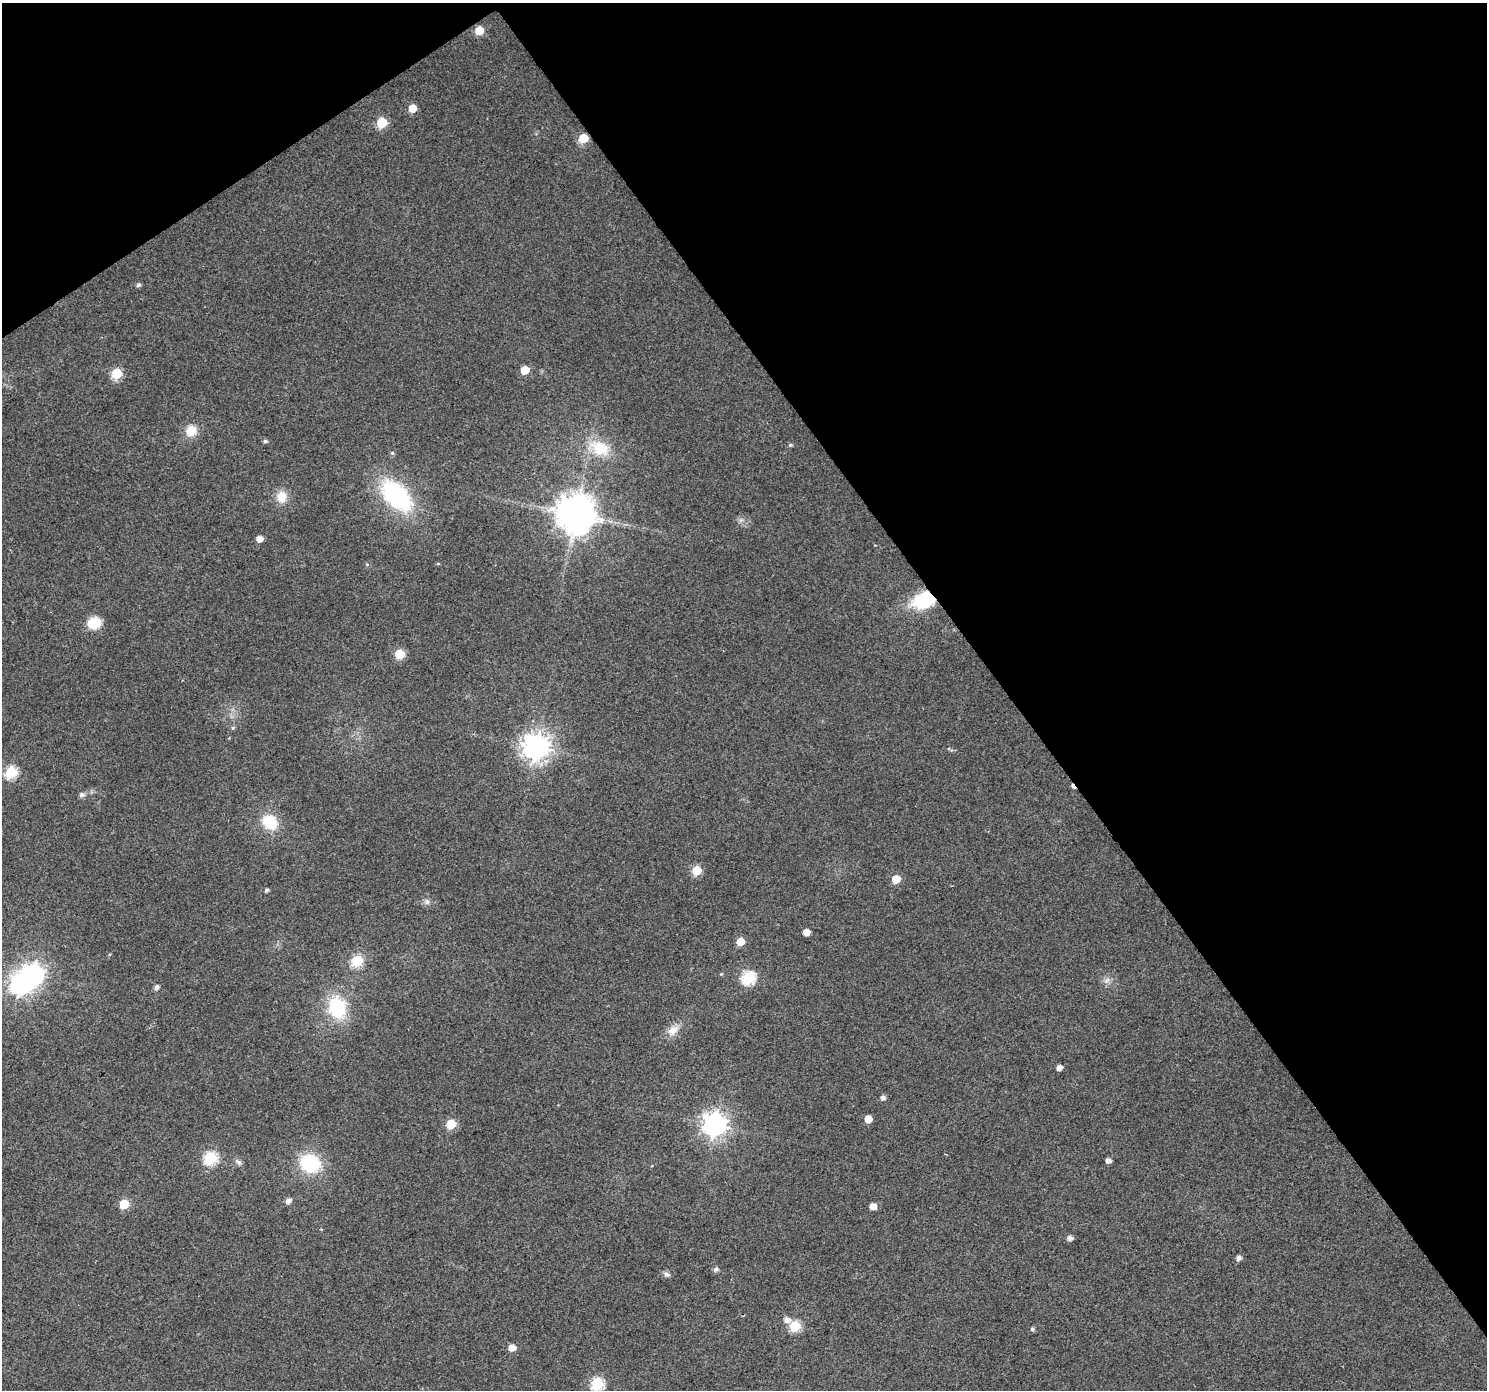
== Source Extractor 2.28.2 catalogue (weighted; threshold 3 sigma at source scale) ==
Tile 3 of 4 x 4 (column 3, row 1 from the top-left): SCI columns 2972-4456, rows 4354-5741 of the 5940 x 5867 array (HDU 1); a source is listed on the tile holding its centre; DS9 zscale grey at full resolution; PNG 1489 x 1392 px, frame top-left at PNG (2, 3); no overlay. Shown black and unused: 36% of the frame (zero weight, under 2 of 3 exposures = <1% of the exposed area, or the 3 px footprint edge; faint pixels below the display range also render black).
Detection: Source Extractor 2.28.2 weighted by HDU 2 'WHT'; one run over the whole footprint, this tile lists its part. Background 0.0719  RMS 0.0077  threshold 0.0346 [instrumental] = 3 sigma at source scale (4.5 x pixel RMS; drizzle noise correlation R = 1.50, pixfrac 1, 0.0396/0.0396 arcsec/px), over >= 5 px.
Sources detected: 64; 1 inside a brighter object's white glare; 1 cosmic-ray / hot-pixel residue — not listed; the other 62 listed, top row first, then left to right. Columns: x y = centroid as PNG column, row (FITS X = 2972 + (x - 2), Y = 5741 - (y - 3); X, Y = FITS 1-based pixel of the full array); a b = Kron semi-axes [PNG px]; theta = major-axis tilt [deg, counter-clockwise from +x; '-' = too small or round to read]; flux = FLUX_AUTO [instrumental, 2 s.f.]
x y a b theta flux
479 30 6 6 - 17
412 108 6 5 - 13
382 122 6 6 - 33
583 138 6 6 - 22
139 285 5 4 - 2.1
525 370 6 5 - 19
117 373 6 6 - 42
191 431 12 11 - 13
265 441 5 5 - 1.7
790 445 6 4 15 1.3
599 448 28 19 -25 27
392 453 5 5 - 1.3
396 495 33 19 -46 110
282 497 15 12 -87 11
576 514 11 11 - 2200
741 520 7 4 33 1.8
259 539 5 5 - 6.5
367 564 5 3 - 0.9
438 564 5 3 - 0.78
924 600 22 15 17 45
94 623 13 12 - 17
400 654 6 6 - 29
233 728 6 5 - 1.2
536 747 9 9 - 870
11 772 6 6 - 65
82 795 6 6 - 3.1
270 822 16 13 -43 27
697 870 6 5 - 28
896 879 6 5 - 15
266 890 5 4 - 1.6
427 902 8 7 - 2.8
806 932 5 5 - 7.8
740 942 6 5 - 13
357 961 6 6 - 56
721 974 4 4 - 0.84
748 978 7 6 - 97
1107 980 10 5 44 2.9
21 984 8 8 - 430
157 987 5 5 - 3.3
337 1008 24 19 -78 47
673 1030 17 11 42 8.4
1059 1067 5 4 - 4.9
883 1097 5 5 - 3
868 1119 5 5 - 12
451 1124 6 5 - 38
714 1125 9 8 - 650
211 1158 7 6 - 87
1108 1160 5 4 - 3.9
238 1162 10 6 -41 2.6
310 1163 21 19 -22 46
288 1201 6 5 - 3.9
124 1204 6 5 - 29
873 1206 5 5 - 7.3
1070 1238 5 5 - 3.8
1239 1258 5 5 - 3.7
716 1269 5 5 - 2.7
667 1274 9 6 -30 2.3
787 1320 7 6 - 4.3
795 1326 6 6 - 49
1032 1329 5 5 - 1.6
512 1348 6 5 - 8
597 1384 6 6 - 85
Overlapping masked pixels (flux is a lower limit): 1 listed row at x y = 924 600
Isophote crosses this tile's border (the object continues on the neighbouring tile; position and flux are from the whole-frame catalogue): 1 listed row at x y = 597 1384